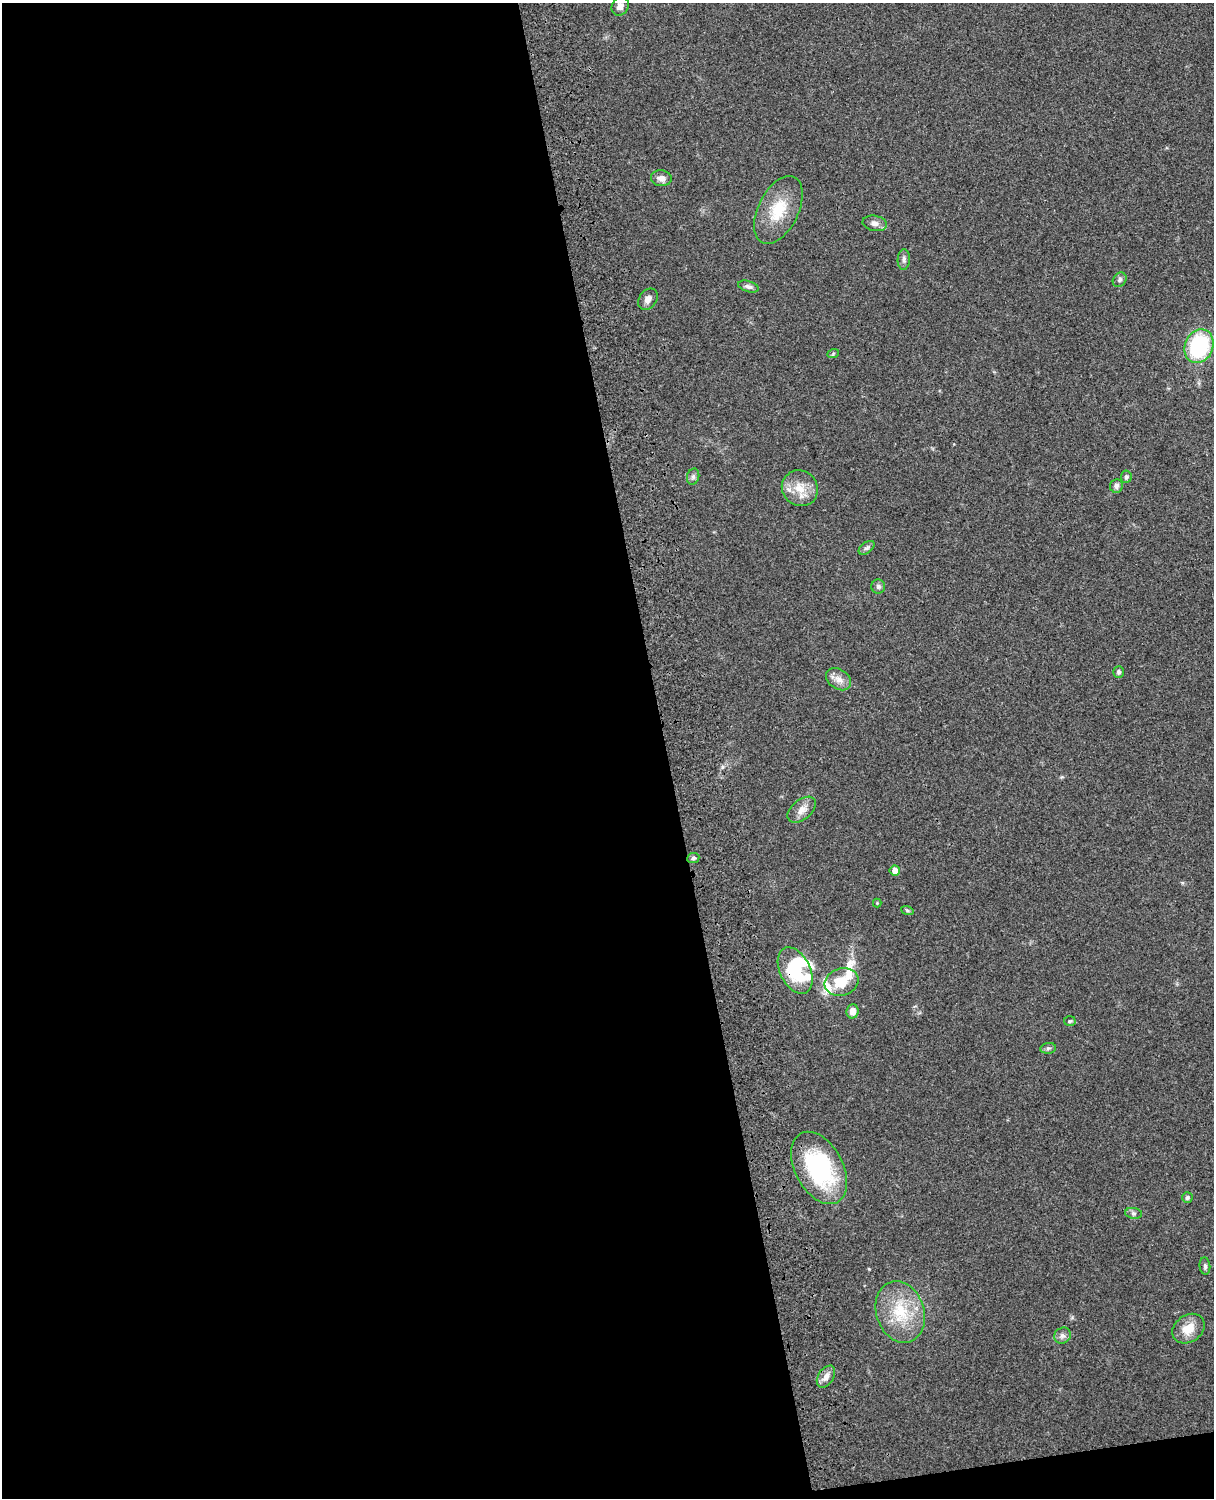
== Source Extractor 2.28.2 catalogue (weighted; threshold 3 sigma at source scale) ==
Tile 9 of 4 x 3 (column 1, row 3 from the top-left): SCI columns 120-1331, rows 164-1659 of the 5089 x 4927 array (HDU 1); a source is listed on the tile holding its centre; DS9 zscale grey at full resolution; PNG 1216 x 1500 px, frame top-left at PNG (2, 3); each listed source drawn as its Kron ellipse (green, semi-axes under 4 px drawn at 4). Shown black and unused: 56% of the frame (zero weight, under 3 of 4 exposures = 6% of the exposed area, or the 3 px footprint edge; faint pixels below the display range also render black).
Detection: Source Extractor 2.28.2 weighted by HDU 2 'WHT'; one run over the whole footprint, this tile lists its part. Background 0.0899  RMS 0.0062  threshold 0.0277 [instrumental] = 3 sigma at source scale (4.5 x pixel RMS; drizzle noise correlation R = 1.50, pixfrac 1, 0.05/0.05 arcsec/px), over >= 5 px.
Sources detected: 40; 1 inside a brighter object's white glare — neither listed nor drawn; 3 inside a brighter listed object's ellipse — not listed separately; the other 36 listed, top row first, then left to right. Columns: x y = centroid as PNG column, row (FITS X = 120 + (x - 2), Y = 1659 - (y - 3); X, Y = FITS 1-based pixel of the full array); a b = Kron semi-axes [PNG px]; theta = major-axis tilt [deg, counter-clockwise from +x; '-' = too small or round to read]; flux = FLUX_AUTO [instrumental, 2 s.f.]
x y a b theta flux
620 6 10 8 60 3.4
661 178 10 8 -6 3.7
778 210 36 20 64 21
875 223 12 7 -10 3.3
904 260 10 6 88 1.9
1120 280 8 6 53 1.6
748 286 10 5 -16 1.9
648 299 11 8 55 3.6
1199 346 17 14 68 56
833 354 6 4 20 0.81
693 477 8 6 74 1.7
1126 477 6 5 - 1.2
1116 486 7 6 - 2.2
800 488 19 17 -39 12
867 548 9 5 37 1.5
878 587 7 7 - 1.6
1118 672 6 5 - 1.5
838 679 14 9 -35 4.7
802 810 16 10 40 5.5
693 858 6 5 - 1.3
895 870 5 5 - 4.7
877 903 4 4 - 0.54
907 910 6 4 -19 0.85
795 970 25 15 -64 31
841 982 17 13 18 16
852 1011 7 6 - 4.4
1070 1021 6 5 - 0.86
1048 1048 8 5 8 1.3
819 1168 39 24 -62 62
1187 1198 5 5 - 1.1
1133 1213 8 5 -7 1.5
1205 1266 8 5 -83 1.5
900 1312 31 24 -71 27
1188 1329 17 13 35 9.7
1062 1336 8 7 - 2.4
826 1377 12 7 57 3.8
Overlapping masked pixels (flux is a lower limit): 1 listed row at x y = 795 970